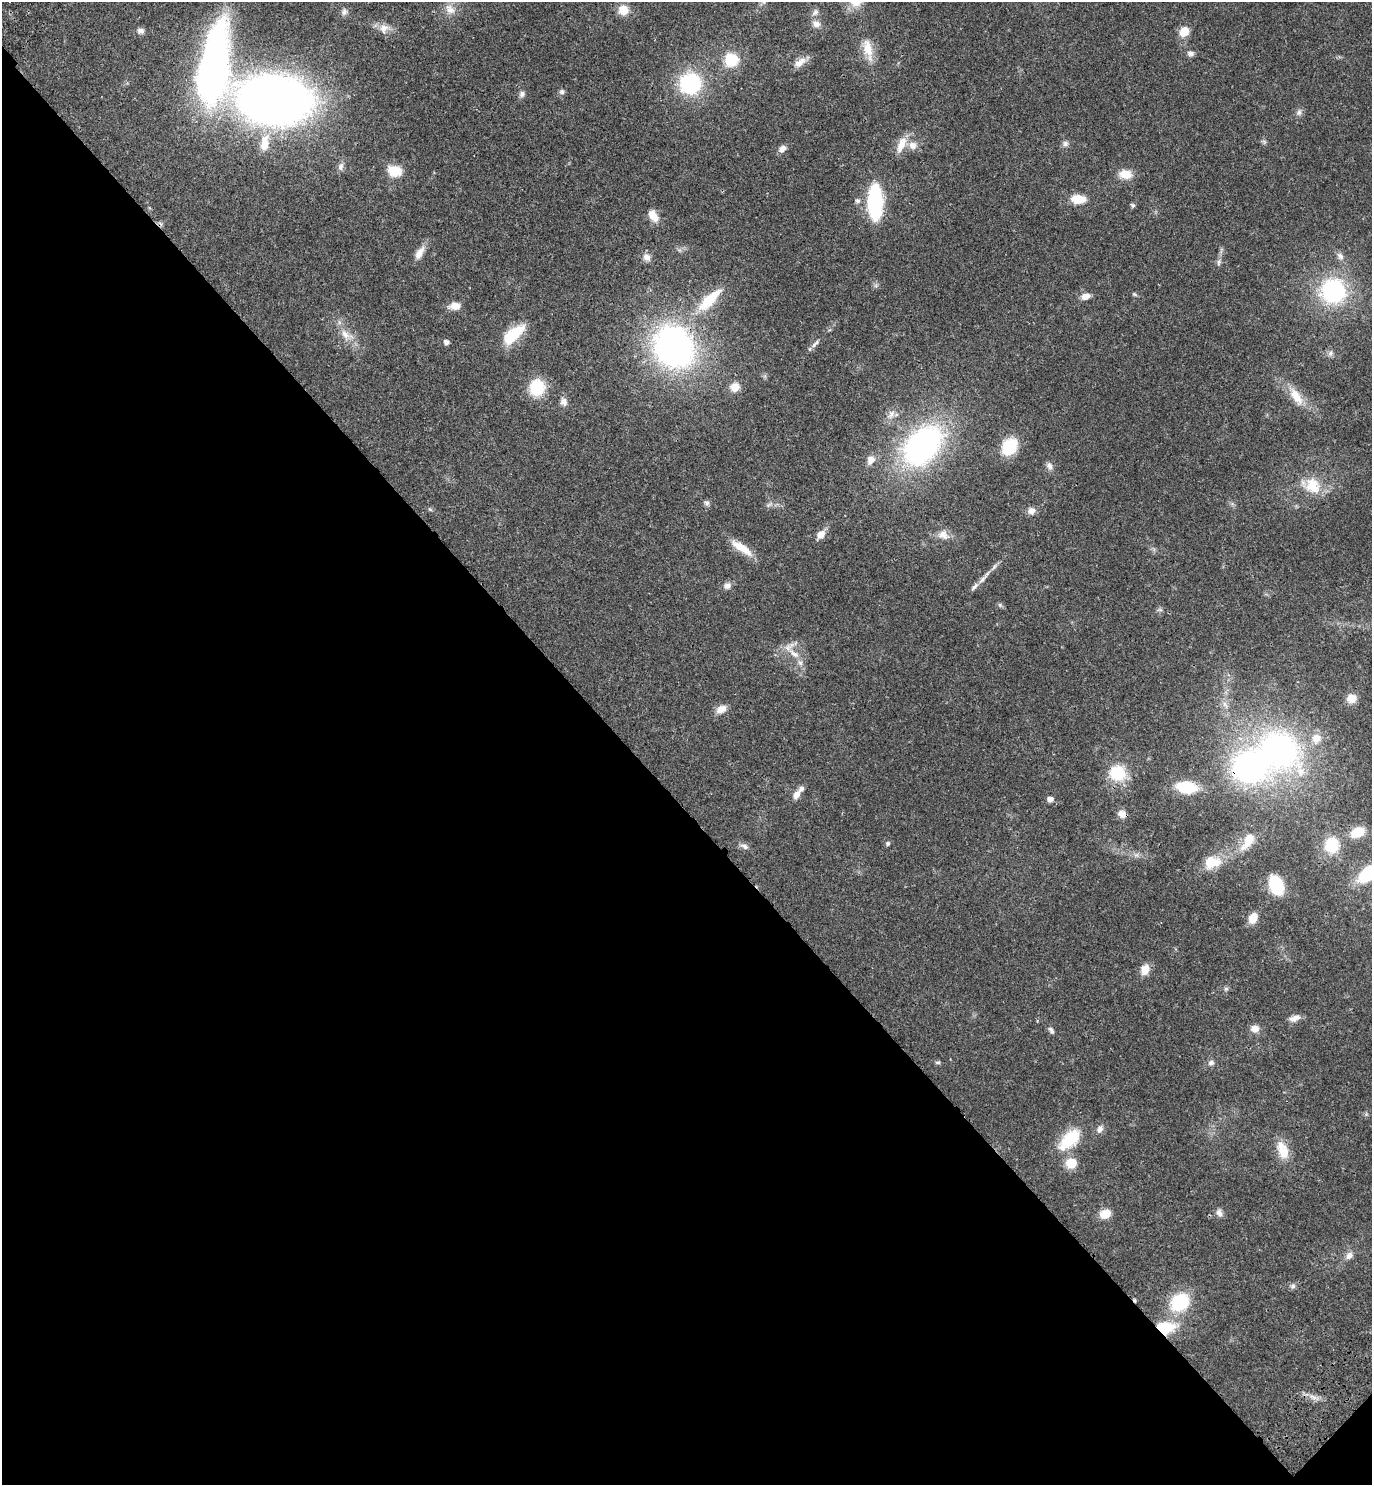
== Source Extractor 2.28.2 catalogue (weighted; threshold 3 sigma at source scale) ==
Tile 14 of 4 x 4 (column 2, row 4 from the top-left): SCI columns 1759-3128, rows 92-1574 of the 6117 x 6117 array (HDU 1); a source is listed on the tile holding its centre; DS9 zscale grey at full resolution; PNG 1374 x 1487 px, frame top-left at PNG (2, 2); no overlay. Shown black and unused: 46% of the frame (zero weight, under 3 of 4 exposures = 6% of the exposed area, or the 3 px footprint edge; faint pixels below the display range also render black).
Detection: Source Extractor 2.28.2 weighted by HDU 2 'WHT'; one run over the whole footprint, this tile lists its part. Background 0.0271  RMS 0.0024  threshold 0.011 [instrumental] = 3 sigma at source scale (4.5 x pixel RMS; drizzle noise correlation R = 1.50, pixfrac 1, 0.05/0.05 arcsec/px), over >= 5 px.
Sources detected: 113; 1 too faint to see at this stretch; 1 cosmic-ray / hot-pixel residue — not listed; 5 inside a brighter listed object's ellipse — not listed separately; the other 106 listed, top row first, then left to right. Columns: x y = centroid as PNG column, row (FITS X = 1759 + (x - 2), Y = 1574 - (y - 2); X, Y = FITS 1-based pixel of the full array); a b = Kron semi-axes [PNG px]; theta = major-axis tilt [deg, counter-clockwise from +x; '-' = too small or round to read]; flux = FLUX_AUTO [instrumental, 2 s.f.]
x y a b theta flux
450 9 17 10 -42 2.3
623 10 10 10 - 3.8
344 12 10 8 72 1.1
815 12 10 7 53 0.95
816 24 11 9 -27 1.5
384 28 15 13 24 2.4
141 31 9 8 - 1
1184 32 12 10 48 3
868 49 31 12 -78 4.8
1191 53 8 7 - 0.89
731 60 12 11 - 8.6
800 62 19 9 36 2.1
213 67 81 28 82 110
690 83 21 21 - 20
562 92 7 7 - 0.66
522 94 8 7 - 0.78
274 100 52 34 -5 250
1299 112 9 7 81 0.89
1264 142 6 5 - 0.47
265 143 22 10 83 4.6
1065 144 8 7 - 0.81
901 145 25 10 68 3.3
913 145 11 10 - 2
782 149 9 7 39 1.4
341 167 11 8 77 1.1
395 171 14 10 -13 5.7
1125 174 14 10 -4 3.7
1078 199 14 8 -3 4.9
857 201 6 6 - 0.73
875 202 23 10 -90 34
1133 205 6 5 - 0.43
653 216 14 9 -58 2.9
419 253 18 8 60 2.3
1340 256 13 7 -56 1.2
647 257 10 9 - 1.6
1219 262 10 5 77 0.72
1333 291 27 26 - 27
1134 294 7 4 -31 0.35
1086 296 10 7 15 1.8
709 300 43 14 44 9.6
455 306 14 9 5 2.2
346 334 20 9 -32 2.9
513 334 30 13 40 7.9
446 342 5 5 - 1.1
814 345 10 6 52 0.94
674 347 45 38 -56 78
1331 353 9 6 64 0.81
537 387 17 16 - 8.7
735 387 11 11 - 2.6
1296 396 27 12 -58 4.6
564 402 11 9 -69 1.4
891 414 14 9 56 1.8
923 445 41 27 47 67
1009 446 20 15 56 8.6
871 460 11 9 69 2.1
1049 466 11 7 -66 1.1
1312 485 28 20 -22 7.3
706 503 8 7 - 0.7
769 505 11 5 27 0.77
430 509 7 4 -44 0.35
1031 511 10 9 - 1.4
821 534 11 8 49 2.3
943 535 16 12 -18 2.3
741 548 31 9 -34 4.5
994 567 11 5 51 0.8
983 579 15 6 47 1.4
727 586 10 9 - 1.2
1000 605 6 5 - 0.44
1160 610 8 4 -1 0.47
794 654 20 8 -36 2.8
1351 698 11 10 - 2.6
1225 705 11 5 -65 1.1
721 709 13 8 26 2.2
1280 750 54 44 -38 66
1118 773 18 16 -20 9.6
1187 787 18 10 -9 12
796 795 13 8 56 1.7
1050 799 5 5 - 1.5
1122 814 11 8 -30 1.6
1358 832 13 9 26 5.4
1248 841 29 12 56 5
888 843 6 5 - 0.46
1332 845 14 13 - 8.3
744 846 13 6 -19 1.1
1212 862 24 16 10 5.9
1369 873 27 14 36 13
1276 885 16 10 -67 16
1253 918 12 9 66 3.1
1145 969 12 9 71 2.8
1226 989 7 5 43 0.48
1295 1018 14 7 20 1.7
1255 1029 11 9 -1 1.9
1051 1030 10 5 -55 0.72
938 1062 7 4 14 0.43
1211 1063 9 7 3 0.83
1100 1129 10 8 69 1.2
1069 1139 33 16 44 9.7
1283 1150 24 13 -68 4.6
1071 1163 13 12 - 4
1219 1213 11 8 -58 1.1
1105 1214 10 8 17 4
1349 1255 10 8 50 1.4
1292 1286 8 7 - 0.71
1180 1302 19 16 42 15
1166 1328 25 15 5 8.6
1313 1397 12 5 -26 1.3
Overlapping masked pixels (flux is a lower limit): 3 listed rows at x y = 674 347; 1122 814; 1166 1328
Isophote crosses this tile's border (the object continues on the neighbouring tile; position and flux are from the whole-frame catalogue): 1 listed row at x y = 1369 873